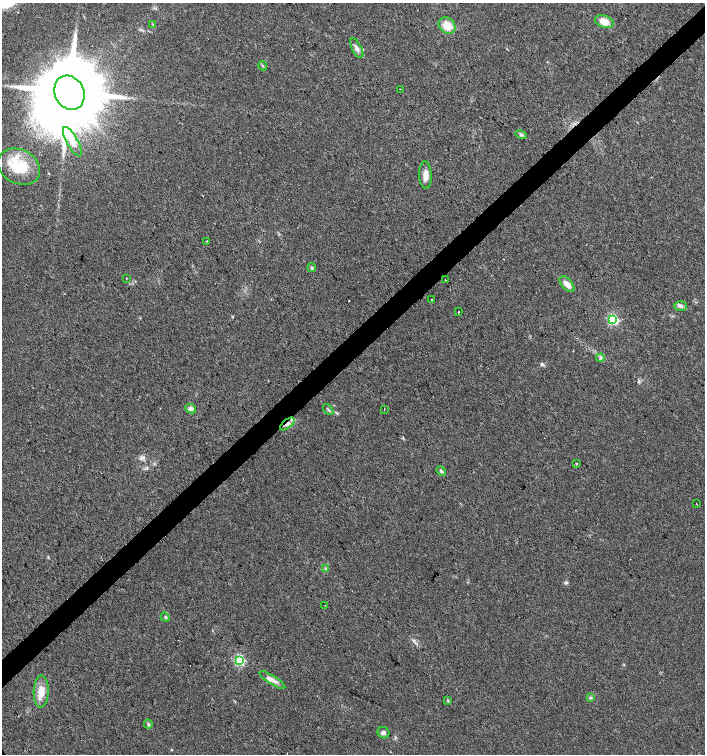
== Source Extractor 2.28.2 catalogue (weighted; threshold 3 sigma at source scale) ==
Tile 10 of 4 x 4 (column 2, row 3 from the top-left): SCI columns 1553-2958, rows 1508-3010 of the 5979 x 6015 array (HDU 1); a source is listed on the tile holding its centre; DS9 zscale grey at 2 x 2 block average (1 PNG px = mean of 2 x 2 image px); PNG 707 x 756 px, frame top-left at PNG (2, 3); each listed source drawn as its Kron ellipse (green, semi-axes under 4 px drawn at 4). Shown black and unused: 4% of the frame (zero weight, under 2 of 3 exposures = <1% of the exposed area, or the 3 px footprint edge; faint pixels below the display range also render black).
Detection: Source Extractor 2.28.2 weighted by HDU 2 'WHT'; one run over the whole footprint, this tile lists its part. Background 0.0447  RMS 0.0057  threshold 0.0256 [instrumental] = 3 sigma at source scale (4.5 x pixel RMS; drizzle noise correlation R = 1.50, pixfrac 1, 0.0396/0.0396 arcsec/px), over >= 5 px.
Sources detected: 42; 3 cosmic-ray / hot-pixel residue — neither listed nor drawn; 1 inside a brighter listed object's ellipse — not listed separately; the other 38 listed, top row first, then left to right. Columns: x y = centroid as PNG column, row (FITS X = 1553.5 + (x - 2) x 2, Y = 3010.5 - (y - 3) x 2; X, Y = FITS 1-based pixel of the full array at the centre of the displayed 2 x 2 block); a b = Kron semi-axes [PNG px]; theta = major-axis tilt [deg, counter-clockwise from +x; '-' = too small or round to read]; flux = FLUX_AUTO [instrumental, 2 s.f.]
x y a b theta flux
604 21 9 6 -18 17
153 24 4 2 - 1.1
447 26 9 7 -43 19
357 48 11 4 -63 6
263 66 4 2 - 1.3
400 89 2 2 - 0.46
69 93 17 14 -63 25000
521 135 6 4 -30 3
72 142 17 5 -61 11
19 167 22 17 -27 54
425 175 14 6 -87 10
206 241 2 2 - 2.1
312 268 4 3 - 2.1
126 278 2 2 - 0.83
445 280 2 2 - 3.8
567 284 9 5 -48 9.7
431 299 2 2 - 3.4
681 306 6 4 -3 3.4
459 312 2 2 - 1.1
613 319 4 3 - 150
600 358 4 3 - 1.8
191 409 6 4 -26 4.5
384 409 2 2 - 0.96
328 410 6 2 -52 2
287 424 9 4 39 5.5
576 464 2 2 - 1.7
441 471 5 4 - 2.8
696 504 2 2 - 0.67
325 569 3 2 - 1.3
325 605 2 2 - 0.6
165 617 5 3 - 1.6
240 660 4 4 - 150
272 680 15 4 -32 8.1
41 691 16 7 88 18
591 698 4 2 - 1.4
448 700 4 3 - 1.3
148 724 4 3 - 2
383 733 6 5 - 3.7
Overlapping masked pixels (flux is a lower limit): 1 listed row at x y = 287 424
Diffuse or blended objects may show on this block-average render without a row.